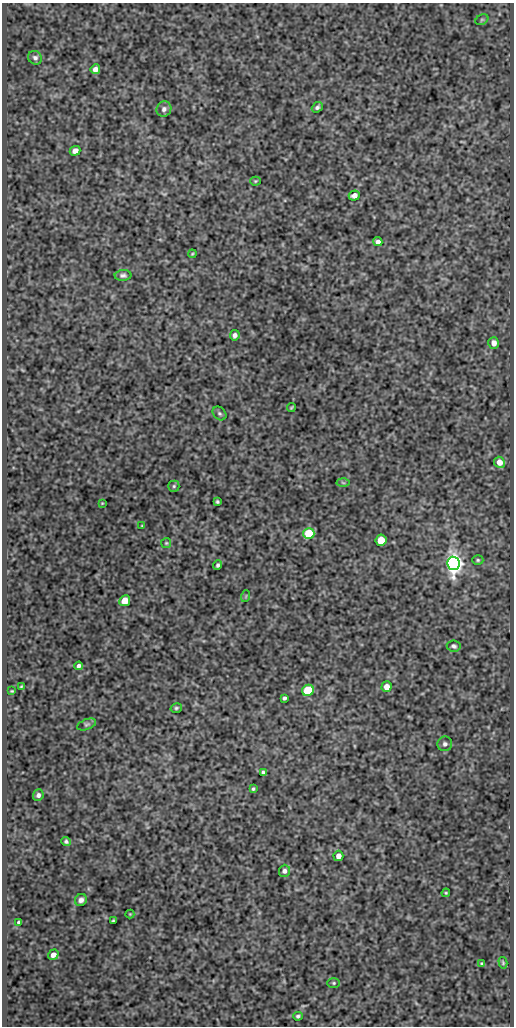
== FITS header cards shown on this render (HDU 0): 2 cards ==
NAXIS1  =                  512
NAXIS2  =                 1024

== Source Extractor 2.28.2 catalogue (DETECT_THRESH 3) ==
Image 512 x 1024 px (HDU 0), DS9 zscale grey, 1 PNG px = 1 image px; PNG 516 x 1028 px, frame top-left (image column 1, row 1024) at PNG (2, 3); each listed source drawn as its Kron ellipse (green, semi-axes under 4 px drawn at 4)
Background 418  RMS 0.9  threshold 2.69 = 3 sigma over >= 5 px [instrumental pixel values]
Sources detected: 55; all 55 listed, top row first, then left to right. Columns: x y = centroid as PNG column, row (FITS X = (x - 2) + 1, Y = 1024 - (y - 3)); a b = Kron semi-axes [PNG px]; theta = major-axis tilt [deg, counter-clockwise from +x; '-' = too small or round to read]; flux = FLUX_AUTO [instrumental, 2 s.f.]
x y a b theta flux
482 20 7 5 30 96
35 58 7 6 - 170
95 69 5 4 - 350
317 107 6 4 39 140
164 109 8 7 - 230
75 151 5 4 - 380
255 181 5 4 - 69
354 195 5 5 - 420
378 242 4 4 - 280
192 254 4 3 - 60
123 275 8 5 3 160
235 335 5 5 - 230
494 343 6 5 - 370
291 407 4 2 - 68
219 413 8 6 -44 130
499 462 5 5 - 500
343 483 6 4 -3 89
174 486 5 5 - 99
217 502 3 3 - 88
102 503 3 3 - 47
142 526 3 3 - 50
309 534 5 5 - 3300
381 540 5 5 - 1300
166 543 5 5 - 78
478 560 5 4 - 95
453 563 7 6 - 52000
218 565 5 4 - 140
246 596 6 3 72 61
125 601 5 5 - 1000
454 646 7 5 -6 140
79 666 4 4 - 170
21 686 3 2 - 56
386 687 5 5 - 530
308 690 6 5 - 3200
12 691 3 2 - 55
284 698 4 3 - 130
176 708 6 4 16 100
87 724 10 5 22 120
445 744 7 7 - 190
263 772 4 3 - 120
253 789 4 3 - 86
38 795 6 5 - 180
66 841 5 4 - 110
338 856 5 5 - 360
284 871 6 5 - 230
446 893 4 4 - 65
81 900 6 5 - 220
130 914 4 4 - 56
113 920 3 3 - 65
19 922 4 3 - 150
53 955 5 5 - 330
482 963 4 3 - 76
503 963 6 4 -75 80
334 983 6 5 - 95
298 1016 5 4 - 110